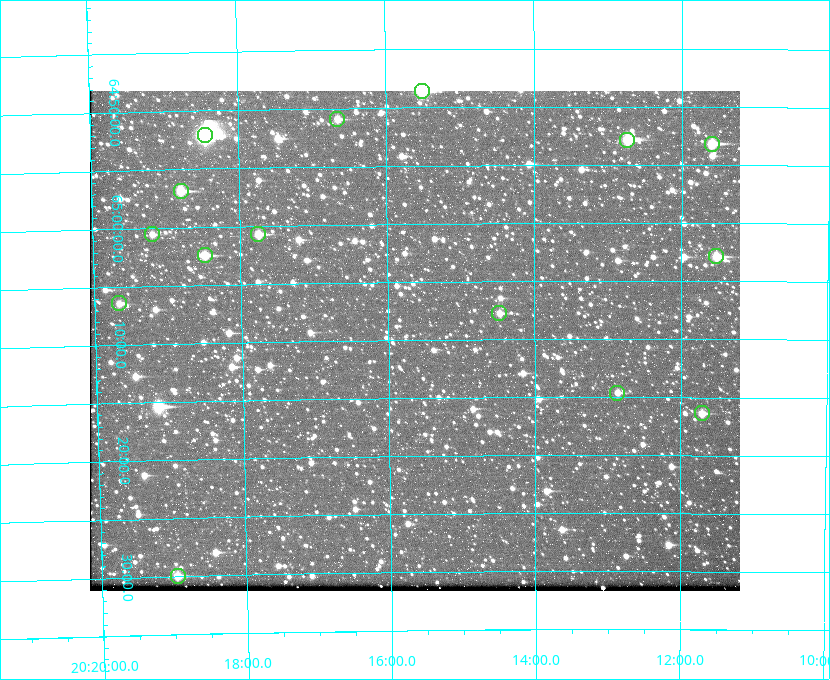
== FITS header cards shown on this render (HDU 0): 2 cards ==
NAXIS1  =                  650 / Width of table row in bytes
NAXIS2  =                  500 / Number of rows in table

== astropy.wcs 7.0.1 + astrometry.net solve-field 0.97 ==
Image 650 x 500 px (HDU 0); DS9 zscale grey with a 90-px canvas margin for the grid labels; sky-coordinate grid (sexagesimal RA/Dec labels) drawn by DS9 from the SOLVED WCS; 15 Tycho-2 reference stars matched to detected sources circled (green)
Header WCS: none
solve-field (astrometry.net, Tycho-2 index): SOLVED blind (the file carries no WCS)
Solved WCS: RA---TAN-SIP/DEC--TAN-SIP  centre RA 20:15:38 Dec +65:10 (303.91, +65.17 deg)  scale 5.17 arcsec/px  FOV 56.0' x 43.0'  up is -179 deg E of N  parity flipped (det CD > 0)
(file carries no celestial WCS; the grid is the blind solution)
Tycho-2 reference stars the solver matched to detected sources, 15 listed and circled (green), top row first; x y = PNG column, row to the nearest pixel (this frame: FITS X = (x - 90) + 1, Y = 500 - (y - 91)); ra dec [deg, ICRS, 3 dp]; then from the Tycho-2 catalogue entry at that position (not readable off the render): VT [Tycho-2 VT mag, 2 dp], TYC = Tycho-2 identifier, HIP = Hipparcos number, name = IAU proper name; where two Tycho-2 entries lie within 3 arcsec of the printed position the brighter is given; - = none
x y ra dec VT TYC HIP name
422 91 303.878 +64.810 8.93 4240-794-1 - -
337 119 304.164 +64.849 10.65 4240-315-1 - -
205 135 304.612 +64.868 7.89 4241-1703-1 100101 -
627 140 303.184 +64.880 9.02 4240-488-1 - -
712 144 302.897 +64.886 9.40 4240-717-1 - -
181 191 304.698 +64.948 10.27 4241-1684-1 - -
152 234 304.798 +65.009 11.15 4241-1628-1 - -
258 234 304.437 +65.012 10.41 4241-1775-1 - -
205 255 304.620 +65.041 10.25 4241-1573-1 - -
716 256 302.882 +65.048 10.25 4240-98-1 - -
119 303 304.916 +65.107 11.17 4241-1518-1 - -
499 313 303.620 +65.129 11.18 4240-34-1 - -
617 393 303.217 +65.244 11.17 4240-236-1 - -
702 413 302.928 +65.273 10.74 4240-760-1 - -
178 576 304.739 +65.499 10.16 4241-1715-1 - -